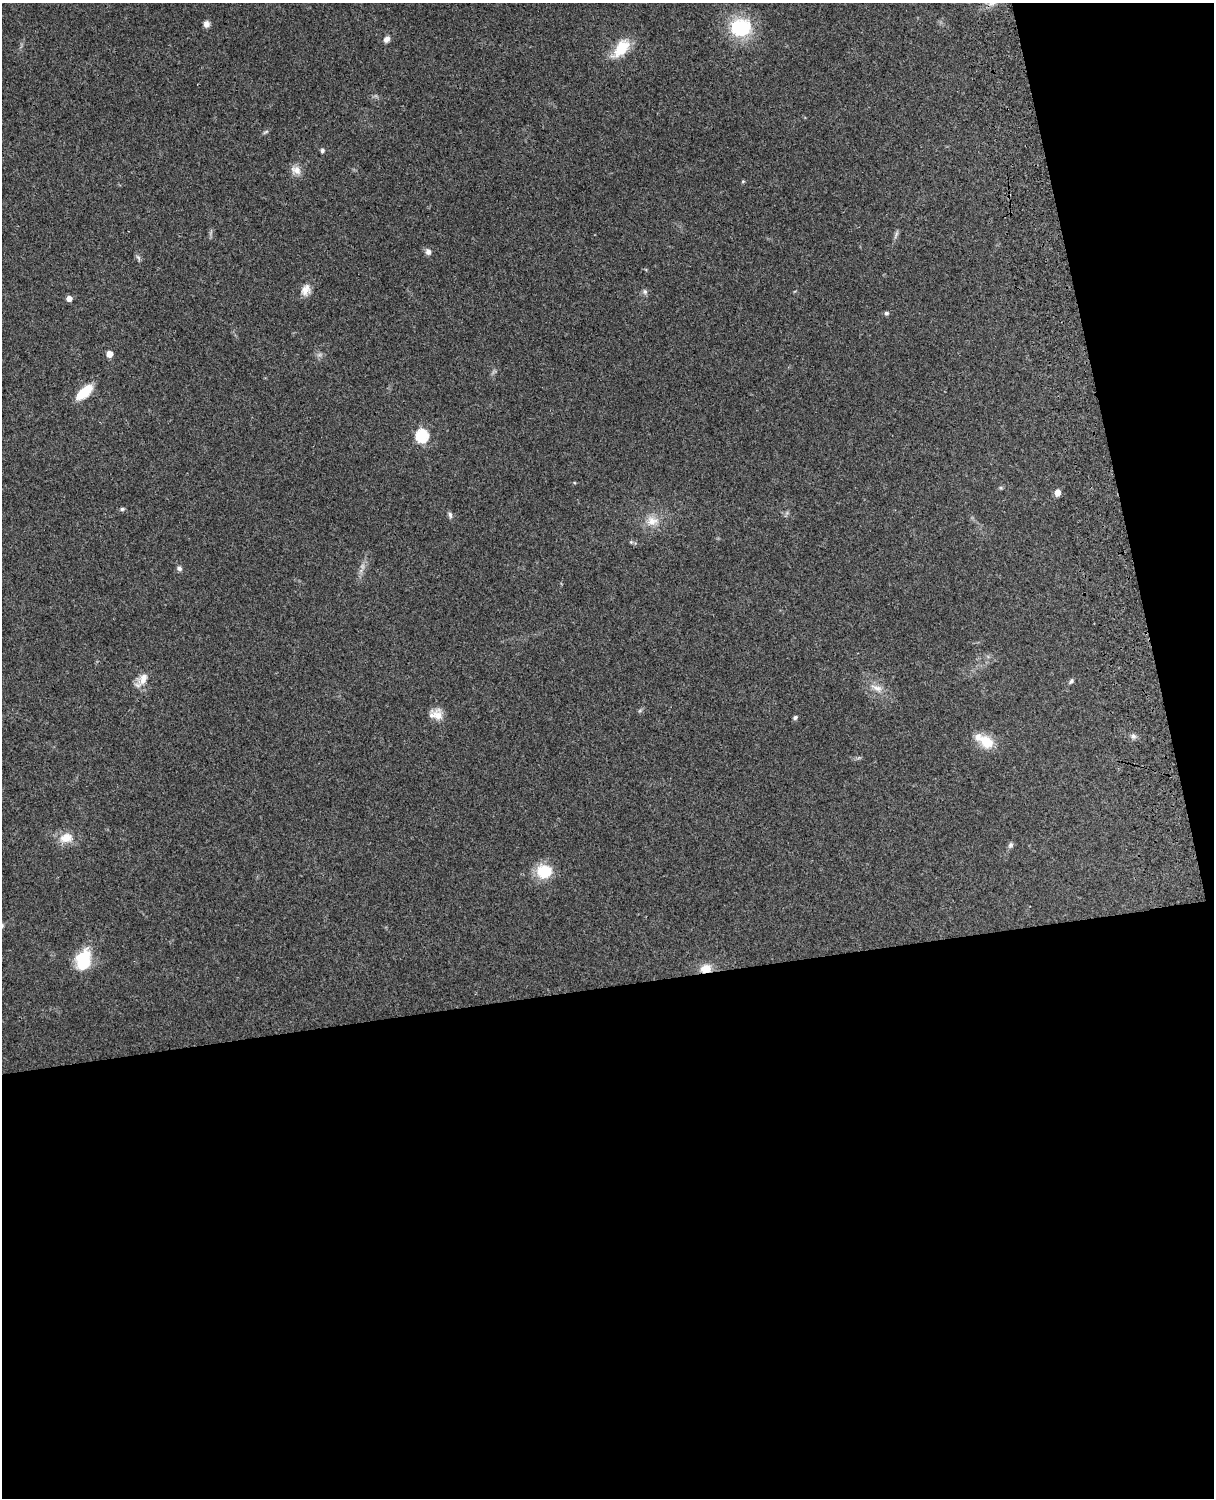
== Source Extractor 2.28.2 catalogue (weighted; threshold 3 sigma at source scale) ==
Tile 12 of 4 x 3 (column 4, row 3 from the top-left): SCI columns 3756-4967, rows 164-1659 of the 5088 x 4928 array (HDU 1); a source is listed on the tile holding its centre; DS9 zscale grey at full resolution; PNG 1216 x 1500 px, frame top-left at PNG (2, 3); no overlay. Shown black and unused: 39% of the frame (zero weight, under 3 of 4 exposures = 6% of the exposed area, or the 3 px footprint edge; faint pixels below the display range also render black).
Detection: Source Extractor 2.28.2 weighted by HDU 2 'WHT'; one run over the whole footprint, this tile lists its part. Background 0.258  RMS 0.009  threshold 0.0404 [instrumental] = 3 sigma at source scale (4.5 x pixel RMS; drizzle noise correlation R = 1.50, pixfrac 1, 0.05/0.05 arcsec/px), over >= 5 px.
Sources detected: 39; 1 too faint to see at this stretch — not listed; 1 inside a brighter listed object's ellipse — not listed separately; the other 37 listed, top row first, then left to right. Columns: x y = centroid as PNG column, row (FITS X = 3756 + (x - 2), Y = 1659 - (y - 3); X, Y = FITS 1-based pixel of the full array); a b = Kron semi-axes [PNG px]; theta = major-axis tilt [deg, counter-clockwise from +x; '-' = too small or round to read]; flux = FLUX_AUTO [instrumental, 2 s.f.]
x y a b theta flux
206 24 7 7 - 3.8
741 27 17 14 5 63
386 39 8 7 - 3.6
621 48 24 13 51 24
266 132 9 4 27 1.5
322 150 5 4 - 2.3
296 170 15 11 -25 6.9
743 181 4 4 - 0.97
896 235 13 3 65 2.1
428 252 8 7 - 3.5
138 257 9 4 -54 1.9
306 290 16 11 67 7.6
645 292 8 6 -75 2.2
69 298 5 5 - 5.5
886 313 6 5 - 1.9
109 354 5 5 - 9.2
84 392 22 10 42 20
422 436 6 6 - 100
1001 488 6 4 -18 1.1
1057 493 5 5 - 9.6
122 509 6 5 - 1.6
450 515 9 5 -68 2.4
652 521 16 13 -9 12
631 542 6 4 -43 1.2
179 569 7 6 - 2.4
143 679 18 10 65 9.5
1071 681 8 5 73 1.8
877 688 18 8 -24 7.8
437 715 18 13 -67 9.8
795 717 5 4 - 2
1133 736 7 6 - 2.8
987 742 19 14 -40 18
66 838 19 13 15 13
1010 845 8 6 41 2.2
544 871 19 17 0 23
83 960 24 16 75 37
706 969 13 9 16 11
Overlapping masked pixels (flux is a lower limit): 1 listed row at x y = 706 969